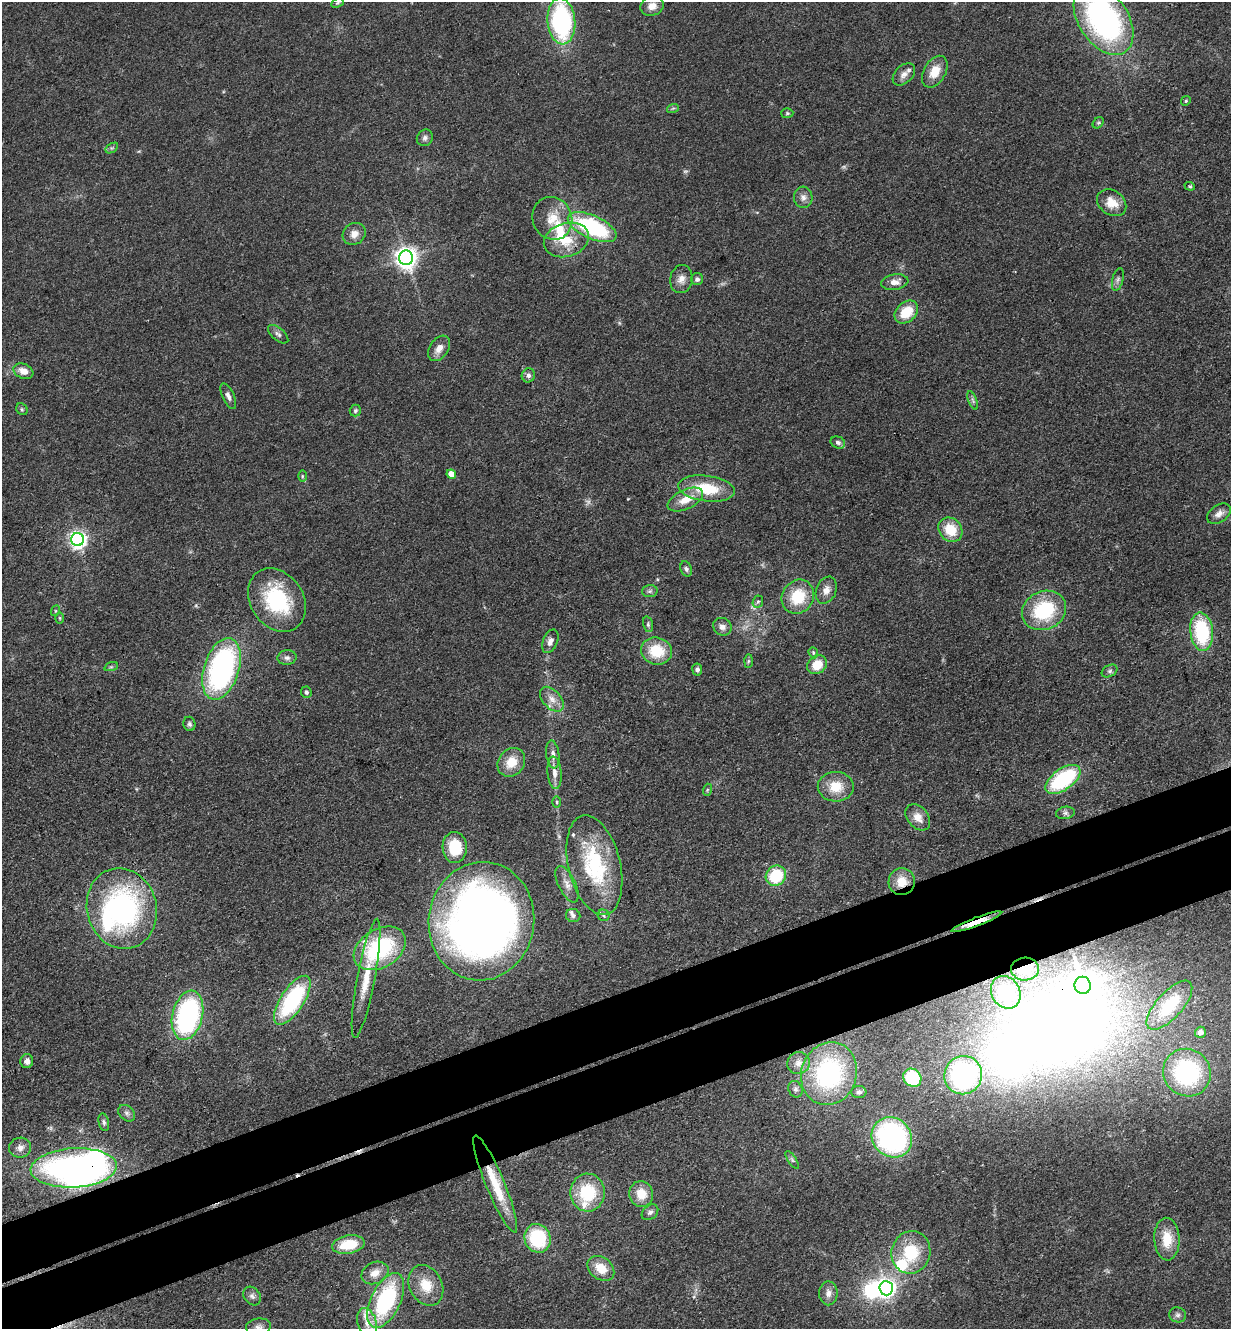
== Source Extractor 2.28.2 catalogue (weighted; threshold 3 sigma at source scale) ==
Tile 7 of 4 x 4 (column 3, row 2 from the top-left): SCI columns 2750-3978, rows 2712-4038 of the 5372 x 5421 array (HDU 1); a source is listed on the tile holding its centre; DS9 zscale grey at full resolution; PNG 1233 x 1331 px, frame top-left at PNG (2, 2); each listed source drawn as its Kron ellipse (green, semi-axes under 4 px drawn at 4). Shown black and unused: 9% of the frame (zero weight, under 3 of 4 exposures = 5% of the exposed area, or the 3 px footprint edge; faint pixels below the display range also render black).
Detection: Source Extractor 2.28.2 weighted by HDU 2 'WHT'; one run over the whole footprint, this tile lists its part. Background 0.0598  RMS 0.0054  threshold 0.0244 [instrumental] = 3 sigma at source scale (4.5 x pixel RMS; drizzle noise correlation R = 1.50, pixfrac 1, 0.05/0.05 arcsec/px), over >= 5 px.
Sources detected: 145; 3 too faint to see at this stretch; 6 inside a brighter object's white glare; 2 cosmic-ray / hot-pixel residue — neither listed nor drawn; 8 inside a brighter listed object's ellipse — not listed separately; the other 126 listed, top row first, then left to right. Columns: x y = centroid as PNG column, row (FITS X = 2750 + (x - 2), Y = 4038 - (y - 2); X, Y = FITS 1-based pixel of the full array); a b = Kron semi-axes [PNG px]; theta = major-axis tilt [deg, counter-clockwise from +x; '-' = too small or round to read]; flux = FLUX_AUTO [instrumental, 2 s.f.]
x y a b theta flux
337 3 6 4 27 0.78
652 6 12 9 18 4.9
1103 19 39 24 -57 160
561 21 23 14 -85 95
935 72 17 11 60 9.4
904 74 13 8 44 3.4
1186 101 5 4 - 0.71
673 108 6 3 19 0.76
787 113 6 5 - 0.87
1098 123 6 5 - 0.95
425 138 8 7 - 2
112 148 7 4 32 0.91
1190 186 5 4 - 0.76
803 197 11 9 -86 3
1112 203 16 12 -36 8.4
552 218 22 19 -66 13
592 227 26 11 -24 66
354 234 12 10 36 4.6
566 240 23 16 18 16
406 258 7 7 - 400
681 279 14 11 80 4.4
697 279 6 6 - 1.7
1118 279 11 5 75 1.8
895 282 14 7 8 4.2
906 312 13 9 43 14
278 334 12 6 -40 1.9
439 348 14 9 57 4.8
23 371 10 7 -22 5.4
528 375 7 6 - 2.2
228 396 14 5 -66 2.5
973 400 10 3 -69 1.1
22 409 6 5 - 0.86
355 411 6 5 - 1.2
838 442 7 5 -23 1.7
451 474 5 4 - 8.7
302 476 6 4 90 0.74
706 488 28 13 -7 22
685 500 19 9 25 8.5
1219 514 13 8 34 3.5
950 530 13 11 -47 14
77 539 6 6 - 230
686 569 8 5 -70 1.3
826 590 14 10 67 4.4
650 591 8 6 2 1.4
798 597 17 15 57 20
277 600 34 26 -56 46
758 602 6 5 - 1
1044 610 23 19 25 38
55 611 5 3 - 0.59
60 618 5 3 - 0.59
648 624 8 5 -75 1.1
722 627 10 8 -32 3
1202 632 19 11 -84 41
550 641 12 7 68 3.4
656 651 15 13 -15 18
813 653 6 4 -71 0.75
287 658 9 7 7 2.1
748 661 7 4 88 1
817 665 10 9 - 10
111 667 7 4 18 0.99
221 669 32 17 72 130
697 670 6 5 - 1.6
1110 671 8 5 27 1.3
306 692 6 5 - 1.2
552 699 14 9 -48 4.9
189 724 7 6 - 1.4
553 754 14 6 -83 3.3
511 762 15 13 49 9.7
554 773 16 7 -84 4.5
1063 779 20 10 35 52
836 787 18 15 -1 12
707 790 6 4 72 0.72
557 802 6 4 -90 0.8
1065 813 9 6 10 1.6
918 817 15 10 -50 5.7
455 847 15 12 -87 21
594 865 51 26 -76 51
776 876 11 9 44 24
902 882 13 13 - 9.4
567 884 20 8 -64 4.8
122 908 41 34 -76 110
573 915 7 6 - 1.7
604 915 6 5 - 1.2
481 921 59 52 82 550
976 922 26 3 21 9.6
380 948 28 19 31 57
1025 969 14 11 2 18
366 978 61 9 79 17
1083 985 8 8 - 720
1006 992 17 14 -59 39
292 1000 28 11 57 60
1169 1005 31 13 48 24
188 1015 25 15 76 99
1200 1032 5 5 - 3.2
27 1061 7 6 - 2.8
798 1063 11 10 - 4.3
1187 1073 24 23 - 67
829 1074 32 27 72 78
963 1075 19 18 - 92
912 1078 10 8 -43 21
795 1089 8 7 - 1.6
859 1092 8 6 1 1.8
127 1113 9 7 -45 2
104 1122 9 5 -78 1.2
892 1137 21 19 -44 110
20 1148 11 10 - 3.4
792 1160 10 4 -56 1.2
74 1168 43 19 3 160
495 1184 52 9 -67 22
588 1193 19 17 89 28
641 1194 13 12 - 10
650 1212 9 6 40 2
537 1238 14 13 - 35
1167 1239 21 12 -87 12
348 1245 16 9 10 17
911 1252 21 19 75 25
601 1268 15 11 -38 9.8
375 1273 14 10 26 6
426 1285 21 16 -62 12
886 1288 7 6 - 260
828 1293 12 9 -90 3.7
252 1296 10 8 -51 2.3
386 1300 29 15 64 64
1177 1315 8 7 - 1.7
367 1323 15 9 -73 6.3
258 1327 12 8 9 2.9
Overlapping masked pixels (flux is a lower limit): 4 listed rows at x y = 902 882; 976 922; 1025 969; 495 1184
Isophote crosses this tile's border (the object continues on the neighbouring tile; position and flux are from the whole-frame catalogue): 3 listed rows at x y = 1103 19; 561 21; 258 1327